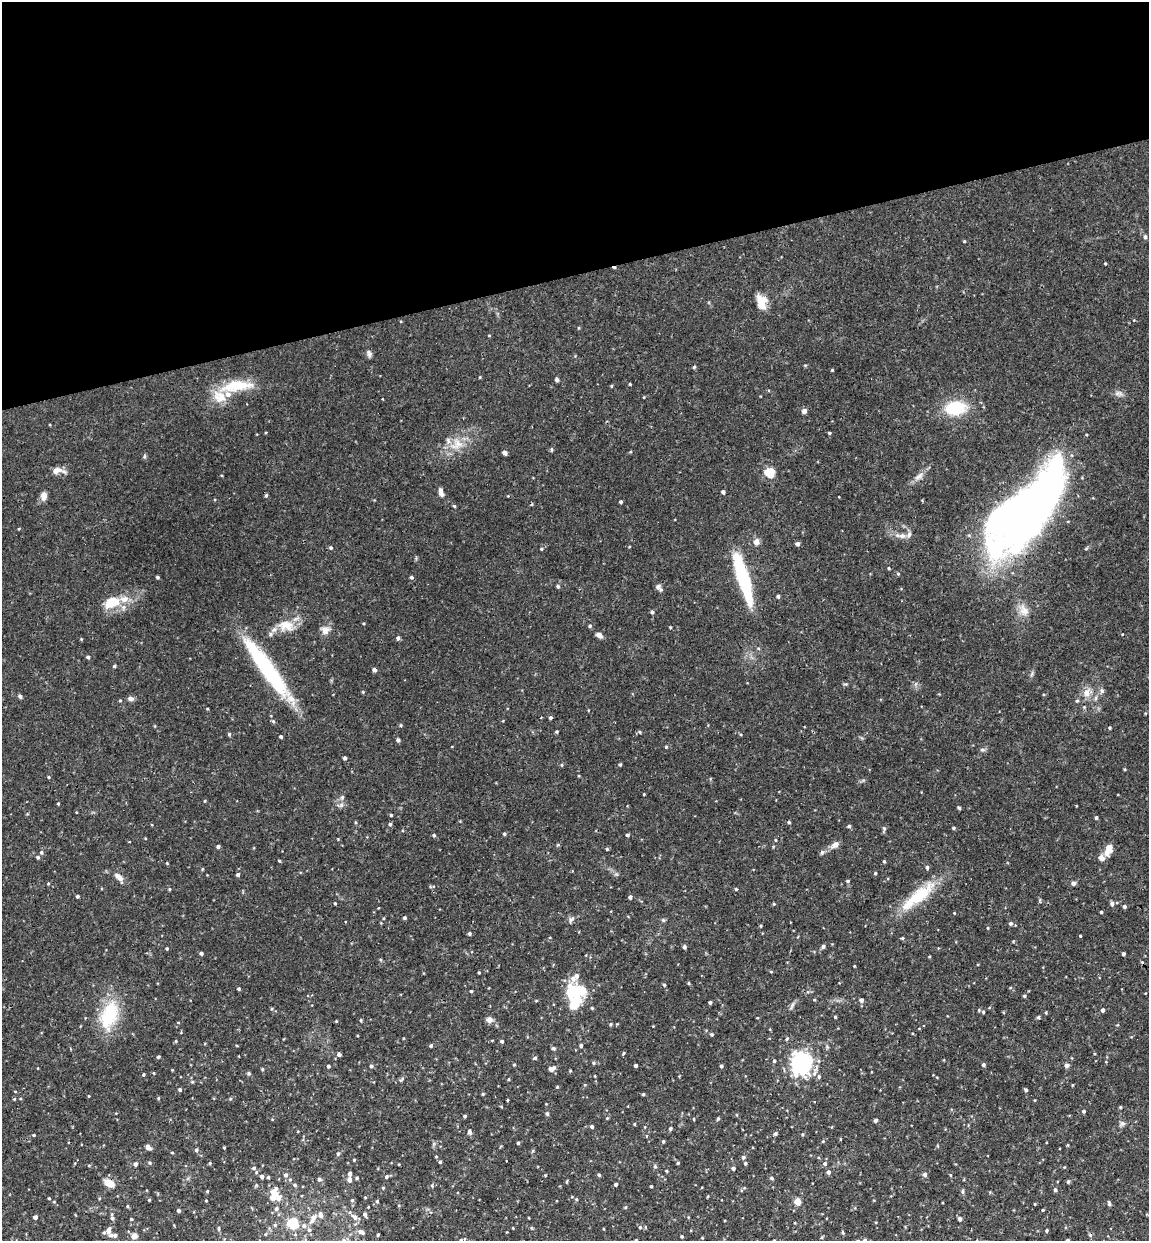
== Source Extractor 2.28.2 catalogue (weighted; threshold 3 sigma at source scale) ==
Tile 3 of 4 x 4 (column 3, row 1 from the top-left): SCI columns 2450-3596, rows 3777-5015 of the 5012 x 5072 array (HDU 1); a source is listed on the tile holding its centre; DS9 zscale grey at full resolution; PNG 1151 x 1243 px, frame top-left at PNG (2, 2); no overlay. Shown black and unused: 22% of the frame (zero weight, under 3 of 4 exposures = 6% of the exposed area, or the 3 px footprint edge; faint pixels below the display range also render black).
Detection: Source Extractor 2.28.2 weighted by HDU 2 'WHT'; one run over the whole footprint, this tile lists its part. Background 0.0283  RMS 0.0033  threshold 0.0147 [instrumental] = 3 sigma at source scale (4.5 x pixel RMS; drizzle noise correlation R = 1.50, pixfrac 1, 0.05/0.05 arcsec/px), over >= 5 px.
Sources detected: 325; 5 inside a brighter object's white glare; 2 cosmic-ray / hot-pixel residue — not listed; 11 inside a brighter listed object's ellipse — not listed separately; the other 307 listed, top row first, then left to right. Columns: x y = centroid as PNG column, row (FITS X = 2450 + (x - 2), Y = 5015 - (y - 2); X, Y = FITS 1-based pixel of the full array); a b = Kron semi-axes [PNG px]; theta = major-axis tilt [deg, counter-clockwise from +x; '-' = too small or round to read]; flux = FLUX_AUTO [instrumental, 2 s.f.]
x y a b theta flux
1145 237 6 4 76 0.54
761 302 17 11 -81 4.3
369 353 10 5 -79 0.96
694 367 5 4 - 0.39
832 370 3 3 - 0.29
480 377 4 3 - 0.26
557 380 4 4 - 0.84
630 384 3 3 - 0.28
236 386 46 14 7 11
611 386 3 3 - 0.34
955 408 18 13 6 14
804 411 6 6 - 1
829 433 4 3 - 0.42
457 444 18 13 52 5.3
551 450 6 4 84 0.45
505 453 5 4 - 0.98
144 456 6 4 88 0.44
56 471 12 8 17 2.2
770 473 5 5 - 19
919 476 14 6 37 1.8
441 492 11 5 -77 1.3
723 492 4 4 - 0.78
44 495 9 7 85 1.9
266 495 5 3 - 0.46
621 502 3 3 - 0.57
454 506 5 4 - 0.38
1019 515 86 43 66 150
902 536 12 7 -1 1.7
756 542 7 6 - 1.8
797 544 4 4 - 1.1
331 548 4 4 - 0.5
541 549 3 3 - 0.34
889 568 4 3 - 0.4
898 574 4 4 - 0.39
157 577 3 3 - 0.49
411 577 4 4 - 0.58
743 578 52 10 -73 29
558 586 4 4 - 0.54
658 587 8 7 - 1.1
778 596 4 4 - 0.69
112 602 20 14 21 7
1024 610 16 11 -57 3.1
652 612 4 4 - 0.64
286 625 23 15 -9 5.8
590 626 4 4 - 0.5
325 631 11 10 - 2.1
599 635 9 6 -32 1.2
398 638 4 4 - 0.73
81 639 4 3 - 0.26
88 657 4 4 - 0.6
114 666 4 3 - 0.36
267 668 74 14 -54 33
374 670 4 4 - 0.96
846 684 6 5 - 0.43
1102 691 6 5 - 0.7
363 692 4 3 - 0.29
1087 693 13 9 86 2.5
20 696 5 4 - 0.75
131 699 8 5 -10 1.1
120 700 5 3 - 0.28
1077 701 5 4 - 0.41
550 718 4 4 - 0.57
273 721 5 4 - 0.46
155 726 4 3 - 0.25
1110 728 3 3 - 0.35
557 731 4 4 - 0.37
640 732 5 3 - 0.33
229 734 4 4 - 0.55
281 737 4 3 - 0.49
398 740 5 4 - 0.51
666 747 4 3 - 0.29
982 750 6 5 - 0.59
345 758 4 4 - 0.67
620 764 4 3 - 0.37
562 765 5 3 - 0.32
1124 769 4 3 - 0.29
49 777 4 3 - 0.36
644 794 3 2 - 0.24
342 797 6 5 - 0.59
205 801 4 3 - 0.3
58 804 3 3 - 0.36
341 805 7 5 48 0.85
959 808 5 4 - 0.4
391 815 3 3 - 0.41
1096 818 4 4 - 0.6
355 822 4 3 - 0.33
789 822 4 4 - 0.43
390 824 4 4 - 0.51
849 826 5 3 - 0.63
954 828 4 3 - 0.42
884 829 6 5 - 0.51
504 834 4 4 - 0.47
434 835 4 4 - 0.46
627 835 4 4 - 0.59
338 839 3 3 - 0.23
775 840 4 3 - 0.3
835 844 10 7 38 1.7
218 846 4 4 - 0.74
607 849 4 4 - 0.39
1108 850 15 7 68 3.4
41 852 5 5 - 0.58
822 852 6 5 - 0.6
38 857 4 4 - 0.52
279 861 4 3 - 0.3
884 861 4 3 - 0.39
927 867 5 4 - 0.63
875 873 3 3 - 0.41
238 874 4 4 - 0.74
119 877 12 6 -40 1.9
848 881 5 4 - 0.47
1073 883 5 5 - 0.84
48 884 4 3 - 0.29
169 889 4 4 - 0.32
736 889 4 4 - 0.39
77 896 4 3 - 0.57
918 896 51 13 38 14
630 897 4 3 - 0.76
335 903 3 3 - 0.28
774 904 4 3 - 0.3
1112 904 5 5 - 0.92
1124 906 4 4 - 0.73
1101 912 3 3 - 0.42
954 913 3 3 - 0.21
404 918 4 4 - 0.61
571 920 10 5 50 0.84
663 920 6 4 -46 0.43
1010 923 5 5 - 0.61
761 926 4 3 - 0.3
988 928 4 3 - 0.28
469 934 4 4 - 0.6
1080 936 3 2 - 0.33
902 938 4 4 - 0.35
823 946 5 4 - 0.82
684 947 4 4 - 0.72
167 948 4 3 - 0.36
201 953 3 3 - 0.73
1123 954 4 3 - 0.77
854 966 3 2 - 0.24
479 973 4 2 - 0.31
688 983 4 3 - 0.35
664 985 4 3 - 0.46
239 989 3 3 - 0.51
471 991 3 3 - 0.41
575 991 23 16 -47 10
1024 996 4 3 - 0.51
861 1000 5 5 - 0.99
536 1001 5 3 - 0.27
710 1002 3 3 - 0.55
592 1008 4 3 - 0.34
1103 1010 4 3 - 0.83
983 1012 5 4 - 0.52
1046 1012 3 3 - 0.31
109 1015 39 19 73 16
835 1017 4 3 - 0.34
1038 1017 4 4 - 0.57
361 1020 5 3 - 0.34
489 1020 8 7 - 1.3
336 1021 4 3 - 0.26
178 1022 4 3 - 0.24
610 1024 5 3 - 0.34
712 1035 5 4 - 0.4
787 1039 5 4 - 0.41
176 1041 5 3 - 0.29
502 1041 4 4 - 0.56
431 1046 4 4 - 0.53
581 1046 4 4 - 0.61
554 1048 5 5 - 0.51
623 1053 4 4 - 0.38
339 1054 5 5 - 0.85
158 1057 4 3 - 0.48
535 1058 5 4 - 0.57
774 1061 4 4 - 0.45
593 1063 5 5 - 0.51
801 1063 24 21 76 30
514 1064 4 3 - 0.32
635 1065 3 3 - 0.79
983 1065 4 4 - 0.62
1067 1065 6 5 - 0.81
328 1066 4 3 - 0.59
371 1066 4 4 - 0.62
721 1066 3 3 - 0.57
262 1069 4 3 - 0.38
552 1069 9 5 29 1.3
172 1070 3 3 - 0.22
570 1071 4 3 - 0.29
154 1073 5 3 - 0.25
249 1073 6 4 -23 0.47
143 1075 4 4 - 0.38
819 1077 6 5 - 0.78
509 1079 4 3 - 0.29
192 1082 5 3 - 0.36
557 1087 4 3 - 0.32
180 1089 4 4 - 0.57
1026 1090 3 3 - 0.71
15 1091 4 3 - 0.26
483 1094 4 4 - 0.32
643 1094 3 3 - 0.41
89 1096 4 3 - 0.23
158 1098 4 4 - 0.37
14 1099 4 3 - 0.29
507 1100 4 3 - 0.28
1120 1107 4 3 - 0.35
1084 1111 4 4 - 0.55
547 1114 5 4 - 0.47
465 1116 3 3 - 0.51
607 1118 5 4 - 0.35
718 1118 5 4 - 0.39
694 1119 4 2 - 0.27
875 1120 4 4 - 0.7
635 1124 4 3 - 0.31
1122 1124 8 6 17 0.94
592 1126 4 4 - 0.64
670 1128 4 4 - 0.65
469 1132 7 5 -68 0.76
775 1134 5 4 - 0.64
802 1134 4 3 - 0.31
34 1135 4 3 - 0.32
646 1136 5 3 - 0.29
663 1141 4 3 - 0.46
823 1141 4 3 - 0.31
518 1143 4 3 - 0.47
148 1147 5 4 - 2
224 1148 3 3 - 0.29
196 1150 4 4 - 0.72
172 1153 4 3 - 0.25
338 1153 6 4 74 0.56
743 1157 4 4 - 0.75
354 1160 3 3 - 0.32
440 1162 4 3 - 0.54
150 1163 5 5 - 0.51
210 1163 4 4 - 0.34
678 1163 4 4 - 0.37
745 1163 4 3 - 0.47
825 1163 5 5 - 0.71
135 1164 4 4 - 1
655 1166 5 5 - 0.44
254 1168 5 5 - 0.65
733 1168 4 4 - 0.86
666 1171 3 3 - 0.32
828 1172 5 4 - 0.98
350 1174 5 4 - 0.83
925 1174 5 5 - 0.91
286 1175 5 5 - 0.83
545 1175 3 3 - 0.29
599 1175 4 4 - 0.48
950 1175 5 3 - 0.26
262 1177 4 4 - 1
268 1177 3 3 - 0.42
386 1177 5 4 - 0.62
357 1178 4 3 - 0.49
771 1178 4 4 - 0.59
319 1179 5 4 - 0.77
349 1179 5 4 - 1.5
567 1182 5 3 - 0.34
1068 1182 4 4 - 0.58
110 1183 15 9 -24 2.7
616 1184 4 3 - 0.64
295 1185 5 4 - 0.5
432 1185 5 4 - 0.43
651 1186 3 3 - 0.39
383 1188 4 4 - 0.32
1055 1190 4 4 - 0.63
207 1191 4 3 - 0.32
963 1191 5 5 - 0.64
274 1193 13 11 69 3.7
365 1197 4 3 - 0.3
49 1198 3 3 - 0.3
576 1199 5 3 - 0.34
149 1200 4 3 - 0.32
206 1200 4 2 - 0.23
352 1200 4 4 - 0.51
377 1201 4 4 - 0.42
797 1201 5 4 - 4.9
1109 1203 5 4 - 0.76
1035 1204 3 3 - 0.26
127 1206 4 4 - 0.32
625 1207 4 3 - 0.32
276 1209 6 5 - 0.76
1043 1210 4 3 - 0.32
178 1211 4 3 - 0.8
365 1214 5 4 - 0.92
320 1215 6 5 - 1.3
35 1217 4 4 - 0.89
355 1217 9 7 -40 1.6
112 1218 6 6 - 0.75
313 1218 10 6 61 2.2
131 1219 4 3 - 0.31
960 1219 5 4 - 0.85
292 1223 5 5 - 25
304 1226 7 5 -76 0.95
640 1227 5 4 - 0.46
219 1228 7 3 90 0.45
513 1228 4 2 - 0.21
532 1228 4 3 - 0.34
309 1230 6 5 - 0.84
1046 1231 4 3 - 0.41
361 1232 8 5 -25 1.3
843 1232 5 3 - 0.41
114 1235 13 6 -2 1.6
378 1235 3 3 - 0.41
1090 1235 5 4 - 0.44
134 1236 7 5 36 1.8
682 1236 3 3 - 0.41
344 1240 6 5 - 0.65
461 1240 5 4 - 0.39
774 1240 3 2 - 0.23
1067 1240 3 3 - 0.69
Overlapping masked pixels (flux is a lower limit): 1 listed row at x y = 1019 515
Isophote crosses this tile's border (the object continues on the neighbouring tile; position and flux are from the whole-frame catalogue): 5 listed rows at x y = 114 1235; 344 1240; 461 1240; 774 1240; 1067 1240
Unlisted compact peaks at least as high as the median listed source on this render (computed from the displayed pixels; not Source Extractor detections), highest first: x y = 964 241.